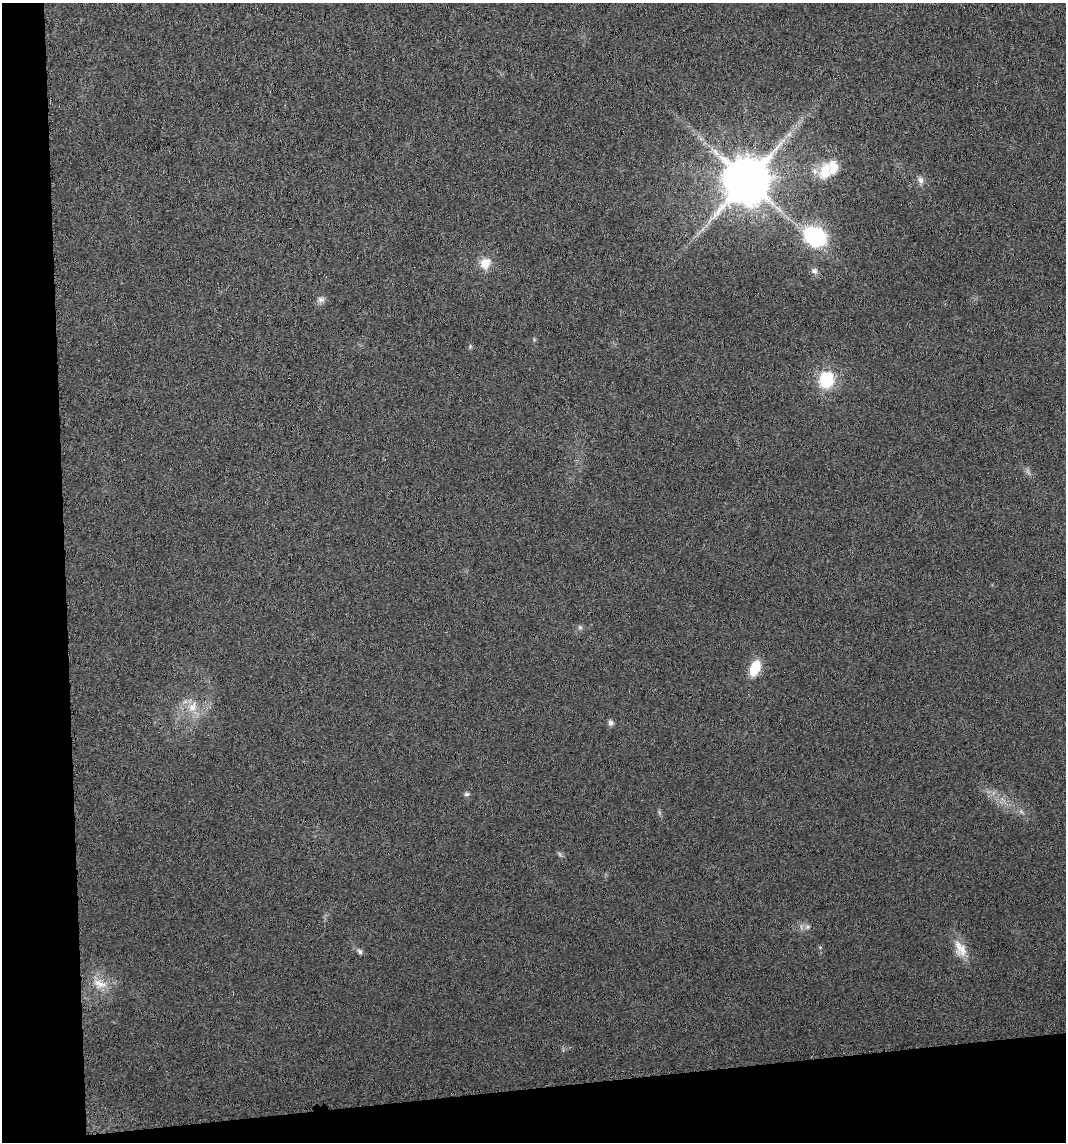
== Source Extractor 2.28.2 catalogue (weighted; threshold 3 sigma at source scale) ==
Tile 3 of 2 x 2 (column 1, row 2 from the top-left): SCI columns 31-1094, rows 4-1143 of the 2175 x 2288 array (HDU 1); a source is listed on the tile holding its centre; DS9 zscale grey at full resolution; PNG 1068 x 1144 px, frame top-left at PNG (2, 3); no overlay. Shown black and unused: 11% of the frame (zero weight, under 3 of 6 exposures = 1% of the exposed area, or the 3 px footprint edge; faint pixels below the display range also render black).
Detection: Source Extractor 2.28.2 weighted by HDU 2 'WHT'; one run over the whole footprint, this tile lists its part. Background 0.013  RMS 0.0046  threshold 0.0188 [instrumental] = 3 sigma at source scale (4.09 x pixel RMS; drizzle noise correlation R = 1.36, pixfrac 0.8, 0.0396/0.0396 arcsec/px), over >= 5 px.
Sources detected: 21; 1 too faint to see at this stretch — not listed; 2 inside a brighter listed object's ellipse — not listed separately; the other 18 listed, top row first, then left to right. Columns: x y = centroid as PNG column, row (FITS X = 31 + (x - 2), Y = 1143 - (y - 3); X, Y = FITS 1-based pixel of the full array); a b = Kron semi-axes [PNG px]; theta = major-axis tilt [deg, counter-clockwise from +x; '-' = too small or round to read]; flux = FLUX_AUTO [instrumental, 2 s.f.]
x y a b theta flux
825 171 24 16 73 11
747 180 13 12 - 2400
920 180 9 7 -68 2
815 237 12 10 -30 71
485 263 14 12 61 5.9
814 271 9 8 - 1.7
321 299 10 8 10 1.7
470 346 5 5 - 0.58
826 380 15 13 77 21
580 627 7 5 -45 0.85
755 668 14 9 69 12
192 707 15 11 55 5.7
611 723 7 6 - 1.4
467 794 8 5 1 0.9
807 927 8 7 - 1.3
960 949 25 14 -62 6.8
360 952 6 5 - 1.2
99 984 22 12 -20 6.9
Overlapping masked pixels (flux is a lower limit): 1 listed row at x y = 747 180